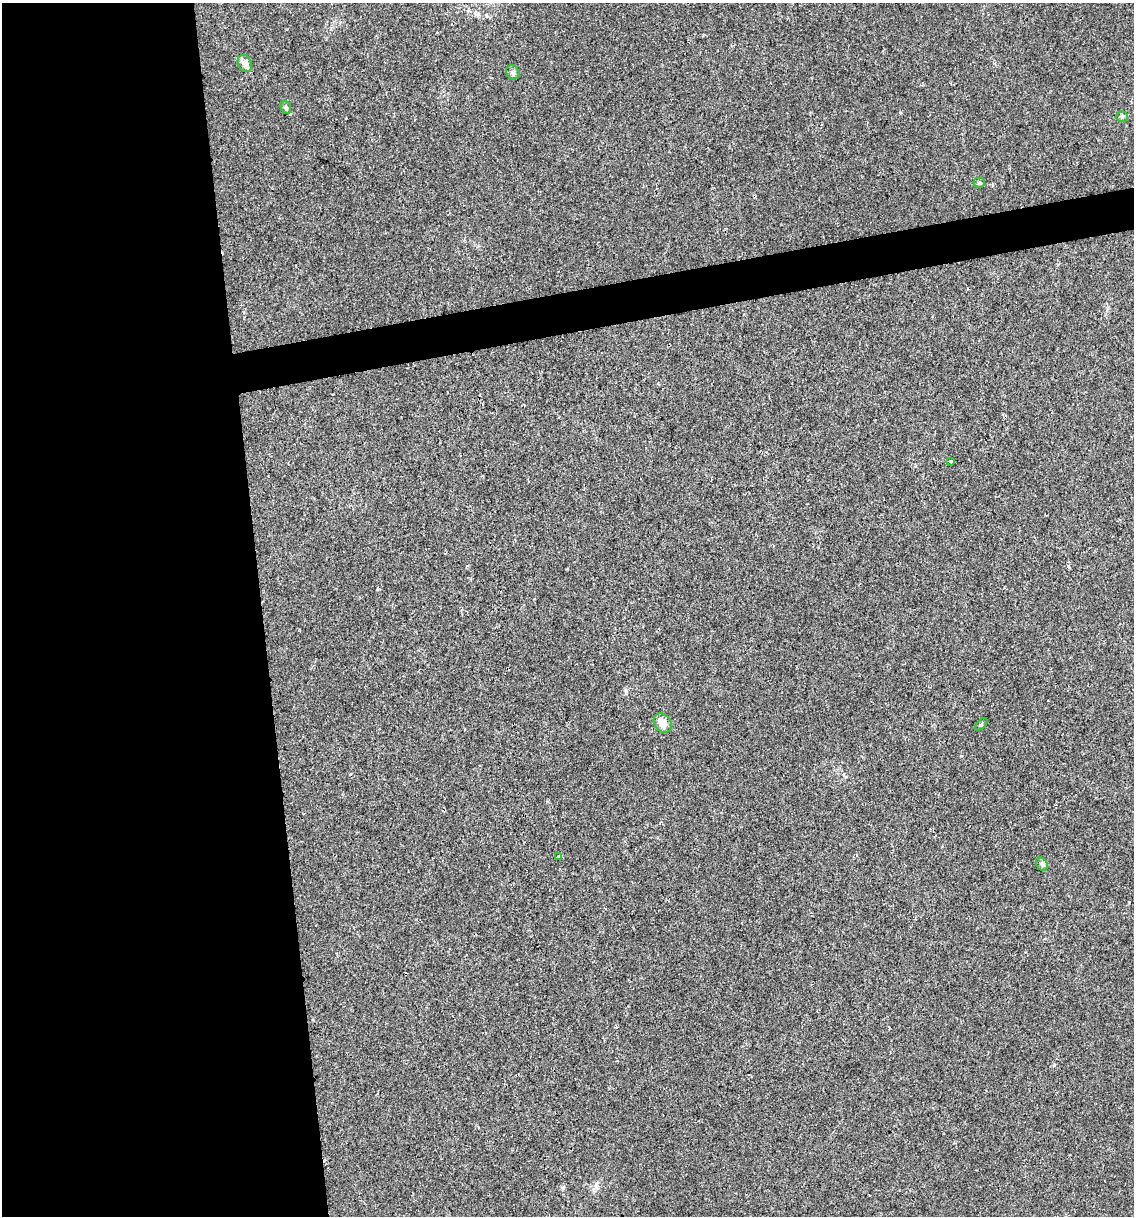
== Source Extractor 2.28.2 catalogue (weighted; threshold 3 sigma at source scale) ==
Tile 9 of 4 x 4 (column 1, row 3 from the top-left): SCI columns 72-1203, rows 1215-2428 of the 4627 x 4856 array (HDU 1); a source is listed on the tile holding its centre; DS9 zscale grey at full resolution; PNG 1136 x 1218 px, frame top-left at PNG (2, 3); each listed source drawn as its Kron ellipse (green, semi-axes under 4 px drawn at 4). Shown black and unused: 26% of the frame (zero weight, under 2 of 3 exposures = <1% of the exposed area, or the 3 px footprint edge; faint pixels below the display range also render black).
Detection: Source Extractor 2.28.2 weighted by HDU 2 'WHT'; one run over the whole footprint, this tile lists its part. Background 0.0176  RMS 0.0045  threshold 0.0202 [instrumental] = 3 sigma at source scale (4.5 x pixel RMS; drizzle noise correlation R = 1.50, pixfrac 1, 0.0396/0.0396 arcsec/px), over >= 5 px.
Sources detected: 10; all 10 listed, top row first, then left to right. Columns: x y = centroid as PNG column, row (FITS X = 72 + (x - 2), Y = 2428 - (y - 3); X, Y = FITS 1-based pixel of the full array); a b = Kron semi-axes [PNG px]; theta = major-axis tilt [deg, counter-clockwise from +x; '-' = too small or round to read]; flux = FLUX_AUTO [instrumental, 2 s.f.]
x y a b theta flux
245 64 9 7 -63 1.7
513 72 7 6 - 1.2
286 107 7 5 -70 0.84
1122 116 6 5 - 0.79
979 183 5 5 - 0.69
951 462 4 3 - 0.49
663 723 10 8 -53 4.6
981 724 7 3 45 0.49
559 857 3 3 - 0.49
1042 864 7 5 -58 1.1